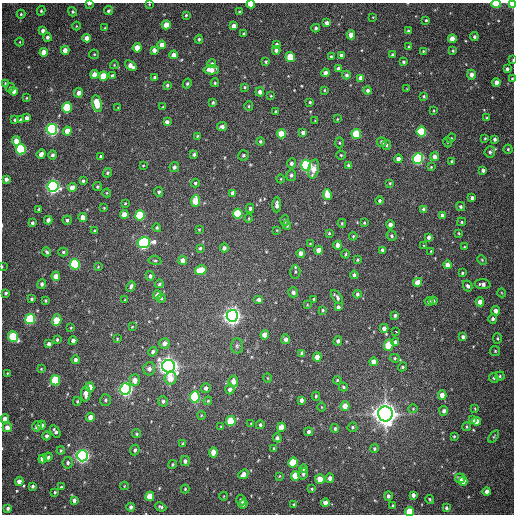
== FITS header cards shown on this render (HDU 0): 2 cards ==
NAXIS1  =                  512
NAXIS2  =                  512

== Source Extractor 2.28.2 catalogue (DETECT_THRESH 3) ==
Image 512 x 512 px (HDU 0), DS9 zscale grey, 1 PNG px = 1 image px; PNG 516 x 516 px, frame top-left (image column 1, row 512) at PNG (2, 3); each listed source drawn as its Kron ellipse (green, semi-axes under 4 px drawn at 4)
Background 454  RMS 13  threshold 38.6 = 3 sigma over >= 5 px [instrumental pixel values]
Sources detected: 366; all 366 listed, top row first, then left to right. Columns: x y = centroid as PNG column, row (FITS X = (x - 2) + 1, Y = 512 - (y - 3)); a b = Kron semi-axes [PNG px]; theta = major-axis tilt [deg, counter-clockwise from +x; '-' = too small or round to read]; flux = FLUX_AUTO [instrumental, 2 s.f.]
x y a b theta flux
89 4 4 2 - 2.6e+03
149 4 3 3 - 5.5e+02
251 4 4 3 - 1.6e+04
496 4 5 3 - 2.5e+04
512 4 4 3 - 1.3e+04
41 11 4 3 - 1.2e+03
108 11 4 3 - 1.7e+03
73 12 5 4 - 1.4e+03
240 12 4 3 - 1.2e+03
21 14 4 4 - 1.1e+03
186 15 3 3 - 9.3e+02
373 17 3 2 - 5.8e+02
426 20 3 3 - 8.3e+02
327 23 4 4 - 4.3e+03
166 25 4 4 - 1.3e+04
76 26 4 3 - 6.6e+02
234 26 4 4 - 5.7e+03
105 28 3 3 - 6.3e+02
316 28 4 4 - 1.8e+03
43 31 4 4 - 3.3e+03
408 31 4 3 - 1.9e+03
244 34 4 3 - 1.3e+03
351 35 4 4 - 9.8e+03
47 37 4 4 - 2.4e+03
474 37 4 4 - 1.8e+03
87 38 4 4 - 7.7e+03
199 39 4 3 - 1.5e+03
452 39 4 4 - 8.2e+03
20 42 4 3 - 6.0e+02
277 44 4 3 - 2.1e+03
162 45 4 4 - 8.2e+03
408 47 3 2 - 7.8e+02
137 48 4 4 - 1.2e+04
65 50 4 4 - 7.2e+03
154 50 4 4 - 4.8e+03
276 50 4 4 - 3.3e+03
423 51 3 3 - 7.0e+02
453 51 3 3 - 1.0e+03
44 52 4 4 - 1.1e+04
94 54 5 4 - 1.0e+03
174 55 4 4 - 6.4e+03
341 55 3 3 - 1.9e+03
393 55 4 3 - 1.7e+03
331 56 4 3 - 1.1e+03
290 57 5 4 - 2.3e+04
513 60 4 2 - 8.3e+02
266 62 4 3 - 1.1e+03
404 62 4 3 - 1.5e+03
212 64 4 4 - 1.5e+03
114 65 4 3 - 7.5e+02
131 66 6 4 -39 5.9e+03
338 69 4 4 - 3.1e+03
507 69 4 3 - 2.3e+03
211 70 7 4 0 8.3e+03
325 73 4 4 - 5.3e+03
95 74 4 4 - 8.8e+03
346 75 4 4 - 2.1e+03
471 75 5 4 - 4.8e+03
103 76 5 4 - 2.5e+04
112 76 4 3 - 2.6e+03
154 77 3 3 - 1.2e+03
361 78 4 4 - 5.4e+03
512 79 3 3 - 8.4e+02
496 82 4 4 - 5.8e+03
5 83 4 3 - 7.7e+02
215 83 4 3 - 1.2e+03
187 84 5 4 - 1.3e+03
167 85 3 3 - 1.4e+03
245 87 4 3 - 1.1e+03
10 88 5 4 - 1.5e+03
407 89 3 2 - 4.9e+02
324 90 3 3 - 8.4e+02
368 90 4 4 - 2.5e+03
14 91 4 4 - 5.3e+03
260 92 4 4 - 4.3e+03
79 93 5 4 - 4.3e+03
271 96 4 3 - 6.8e+02
424 96 4 3 - 1.0e+03
26 98 4 2 - 6.7e+02
310 102 4 3 - 1.2e+03
213 103 3 3 - 1.3e+03
97 104 8 5 -78 2.3e+04
249 106 5 4 - 1.1e+03
163 107 3 2 - 8.7e+02
67 108 5 5 - 6.0e+04
118 108 3 2 - 5.8e+02
276 111 3 2 - 8.3e+02
434 111 3 2 - 6.9e+02
27 118 4 4 - 3.9e+03
487 118 4 3 - 7.9e+02
20 119 3 3 - 8.1e+02
337 119 3 2 - 5.6e+02
15 120 3 3 - 1.4e+03
315 121 3 3 - 6.8e+02
167 122 4 4 - 3.1e+03
222 126 5 4 - 3.9e+03
52 129 5 5 - 2.2e+05
67 131 4 4 - 1.0e+04
421 132 5 4 - 4.9e+04
303 133 4 4 - 3.1e+03
281 134 4 4 - 1.9e+04
356 134 5 4 - 4.3e+04
197 136 4 3 - 8.9e+02
451 138 5 4 - 8.9e+02
485 138 3 2 - 8.2e+02
495 139 4 3 - 2.2e+03
16 141 5 4 - 1.1e+04
260 141 4 4 - 1.2e+03
382 142 5 4 - 3.5e+03
447 142 5 3 - 8.2e+02
340 143 5 3 - 1.0e+03
386 145 5 4 - 1.3e+03
21 149 5 5 - 9.3e+04
508 149 4 4 - 1.2e+03
490 152 5 5 - 2.0e+03
41 154 5 4 - 4.6e+03
194 154 4 3 - 2.1e+03
53 155 4 4 - 2.3e+03
243 155 5 5 - 1.7e+03
341 155 4 4 - 9.6e+02
101 156 4 3 - 1.2e+03
435 157 4 4 - 6.4e+03
418 158 5 5 - 1.6e+05
398 159 4 4 - 5.0e+03
452 161 3 3 - 1.0e+03
291 163 5 4 - 2.4e+03
306 165 5 5 - 1.8e+05
348 165 4 4 - 1.1e+03
143 166 4 2 - 6.8e+02
174 167 5 4 - 2.5e+03
431 167 4 4 - 8.4e+02
314 169 10 5 78 8.5e+03
483 170 4 4 - 2.9e+03
107 173 5 4 - 1.6e+03
291 175 6 5 - 2.3e+03
6 179 4 4 - 3.3e+03
281 179 4 3 - 6.2e+02
83 181 3 3 - 1.6e+03
195 183 4 4 - 1.4e+03
390 183 3 3 - 8.5e+02
53 186 5 5 - 2.7e+05
97 187 4 4 - 1.3e+03
72 188 4 4 - 9.7e+03
159 192 5 4 - 1.5e+03
107 193 4 4 - 8.0e+02
233 193 4 4 - 4.1e+03
327 194 5 4 - 1.4e+04
472 198 4 3 - 2.6e+03
196 201 6 4 85 2.4e+04
380 201 4 4 - 1.6e+03
125 203 3 3 - 7.4e+02
277 205 7 4 89 4.1e+03
460 207 5 4 - 1.5e+03
104 208 3 3 - 8.0e+02
250 208 5 3 - 1.9e+03
39 209 3 3 - 1.1e+03
424 209 4 4 - 3.1e+03
124 214 4 4 - 8.8e+03
238 214 5 4 - 4.9e+04
140 215 5 5 - 6.1e+04
442 215 4 3 - 2.4e+03
83 217 4 4 - 8.8e+03
249 218 4 3 - 6.8e+02
48 220 4 4 - 3.3e+03
67 220 4 4 - 1.8e+03
285 220 5 4 - 1.9e+03
462 222 4 4 - 1.1e+03
32 223 4 3 - 2.0e+03
342 223 4 3 - 1.0e+03
364 223 3 2 - 9.0e+02
287 225 5 4 - 1.0e+03
390 225 4 4 - 4.2e+03
157 228 4 4 - 1.3e+03
199 230 3 2 - 6.9e+02
277 230 4 3 - 6.9e+02
95 231 3 3 - 1.1e+03
329 233 4 4 - 1.0e+03
459 233 4 3 - 9.6e+02
353 236 4 3 - 7.8e+02
392 236 5 4 - 1.5e+03
428 237 4 3 - 2.6e+03
144 243 6 5 - 1.9e+05
310 244 3 3 - 7.5e+02
338 245 4 4 - 6.0e+03
424 246 3 3 - 8.8e+02
464 247 4 3 - 7.8e+02
200 248 3 3 - 1.3e+03
224 248 4 4 - 3.2e+03
319 250 4 4 - 7.0e+03
382 250 4 3 - 1.9e+03
431 251 3 2 - 6.0e+02
47 252 4 3 - 1.5e+03
63 252 5 4 - 1.2e+03
301 253 4 4 - 5.7e+03
345 254 4 4 - 1.0e+03
155 260 6 3 -8 1.0e+03
183 260 4 4 - 5.8e+03
357 260 3 3 - 9.5e+02
482 260 5 4 - 1.0e+03
75 264 5 5 - 8.7e+04
447 265 4 4 - 6.8e+03
2 266 3 2 - 5.8e+02
98 267 4 3 - 6.6e+02
201 270 6 5 - 2.3e+04
295 272 7 5 -85 1.5e+03
462 273 3 3 - 1.1e+03
354 275 4 4 - 2.5e+03
56 276 4 4 - 6.4e+03
150 276 5 4 - 1.8e+03
418 282 4 4 - 8.7e+03
42 284 5 4 - 2.4e+03
159 284 4 3 - 1.3e+03
483 284 8 5 -5 3.5e+03
131 286 5 3 - 2.2e+03
468 286 6 4 -62 2.3e+03
293 292 5 5 - 2.7e+03
6 293 3 3 - 1.7e+03
502 293 4 3 - 6.7e+02
357 294 4 4 - 2.1e+03
157 295 5 4 - 4.5e+03
337 297 8 3 -51 2.5e+03
161 298 5 4 - 1.1e+03
32 299 4 4 - 1.4e+03
314 299 3 3 - 1.3e+03
125 300 4 2 - 6.3e+02
259 300 5 4 - 2.8e+03
45 301 3 3 - 1.3e+03
429 301 4 4 - 2.4e+03
433 301 4 3 - 1.3e+03
480 302 4 4 - 7.0e+03
307 305 4 2 - 5.7e+02
338 307 4 3 - 2.1e+03
323 310 3 3 - 1.1e+03
496 311 4 4 - 5.3e+03
395 315 3 3 - 1.8e+03
232 316 6 5 - 5.8e+05
30 319 5 5 - 8.2e+04
493 319 5 4 - 2.4e+03
57 320 6 4 70 2.2e+04
132 327 4 3 - 7.2e+02
71 328 3 3 - 7.2e+02
384 328 4 4 - 4.3e+03
396 332 3 3 - 2.9e+03
265 335 4 4 - 1.2e+04
13 337 5 5 - 4.5e+04
463 337 4 3 - 2.0e+03
497 338 5 4 - 1.2e+03
117 339 3 2 - 7.6e+02
286 339 5 4 - 3.4e+03
57 340 4 3 - 1.2e+03
73 341 4 4 - 4.0e+03
338 341 4 4 - 2.3e+03
395 342 4 4 - 1.9e+03
164 343 5 5 - 4.4e+03
49 344 4 4 - 3.9e+03
389 345 5 4 - 2.8e+04
237 346 7 6 - 2.2e+03
495 351 5 5 - 1.2e+03
153 352 5 4 - 2.2e+03
302 353 4 4 - 3.3e+03
317 357 4 4 - 1.0e+04
395 358 5 4 - 1.4e+03
75 360 4 4 - 2.8e+03
373 362 4 4 - 7.0e+03
169 366 6 6 - 7.5e+05
402 367 4 4 - 1.2e+03
41 369 4 3 - 7.7e+02
149 369 6 6 - 4.2e+03
7 373 4 3 - 6.0e+02
500 376 4 4 - 1.1e+03
171 378 6 6 - 1.1e+04
268 378 5 3 - 7.6e+02
494 378 5 4 - 1.7e+03
55 380 5 4 - 4.6e+04
135 380 6 5 - 7.5e+03
337 380 4 3 - 9.3e+02
233 381 5 4 - 6.6e+03
90 387 5 4 - 1.4e+04
343 387 4 3 - 1.2e+03
206 388 5 5 - 2.8e+03
125 389 5 5 - 2.9e+05
230 389 5 4 - 3.4e+03
86 394 8 5 86 5.7e+03
442 395 4 4 - 6.7e+03
316 396 4 4 - 1.1e+03
195 397 5 5 - 1.1e+05
106 400 6 5 - 1.8e+03
301 400 4 3 - 3.2e+03
77 401 4 3 - 8.9e+02
163 401 5 4 - 1.9e+03
208 401 4 3 - 9.8e+02
345 406 4 4 - 1.1e+04
322 407 4 3 - 6.2e+02
413 409 4 4 - 9.0e+02
475 409 3 3 - 7.4e+02
444 411 5 4 - 2.8e+03
385 414 7 7 - 1.1e+06
201 415 4 3 - 6.8e+02
90 417 4 4 - 9.0e+03
5 419 4 4 - 5.6e+03
472 420 4 3 - 3.1e+03
231 421 5 4 - 3.7e+04
477 421 4 4 - 6.9e+03
251 424 3 3 - 8.6e+02
42 425 4 4 - 3.3e+03
260 425 4 4 - 1.6e+03
37 426 5 4 - 3.9e+03
221 426 4 3 - 8.3e+02
7 427 5 4 - 6.0e+03
281 427 4 4 - 1.3e+04
352 427 5 5 - 1.5e+03
467 427 4 3 - 9.9e+02
335 428 4 4 - 1.7e+03
55 431 7 3 -58 2.5e+03
309 432 4 3 - 2.5e+03
137 434 4 4 - 1.4e+03
47 436 4 4 - 2.3e+03
454 436 3 2 - 8.9e+02
494 437 7 3 54 9.0e+02
277 438 4 4 - 2.1e+03
183 443 3 2 - 8.2e+02
274 448 4 3 - 9.7e+02
374 449 4 4 - 1.5e+03
61 450 4 3 - 1.1e+03
135 450 5 4 - 2.2e+03
213 452 5 4 - 8.1e+03
82 456 5 5 - 3.2e+05
48 457 4 4 - 1.8e+03
43 459 4 4 - 1.1e+04
185 461 5 4 - 3.0e+03
68 463 6 5 - 2.1e+03
293 463 5 4 - 4.0e+04
172 464 4 3 - 9.9e+02
304 468 4 4 - 1.4e+03
243 474 5 4 - 5.1e+03
303 474 6 4 76 2.1e+03
279 476 4 3 - 7.6e+02
295 476 5 4 - 2.1e+04
330 478 5 4 - 4.4e+03
460 478 5 4 - 3.6e+03
320 479 5 4 - 1.3e+04
463 481 4 4 - 6.6e+03
19 482 4 4 - 5.5e+03
33 486 4 3 - 1.7e+03
124 486 4 2 - 6.3e+02
61 487 3 3 - 8.6e+02
185 489 4 4 - 9.4e+02
312 489 3 3 - 9.9e+02
55 492 3 3 - 9.7e+02
487 492 4 4 - 4.9e+03
413 495 4 4 - 3.4e+03
150 496 5 4 - 1.6e+04
224 496 4 3 - 5.3e+02
388 496 5 4 - 2.4e+03
74 500 4 4 - 3.3e+03
241 500 5 5 - 2.0e+03
430 500 4 2 - 1.0e+03
325 503 4 4 - 6.8e+03
243 504 5 4 - 2.4e+03
294 505 4 3 - 1.7e+03
393 505 4 2 - 8.0e+02
131 507 4 4 - 2.7e+03
161 507 6 4 -23 1.9e+03
8 508 3 3 - 2.0e+03
446 508 3 3 - 1.6e+03
410 512 4 4 - 3.1e+04
At the frame edge (FLAGS 8, measured only in part): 9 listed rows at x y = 89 4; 149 4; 251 4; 496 4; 512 4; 513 60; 512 79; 2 266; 410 512